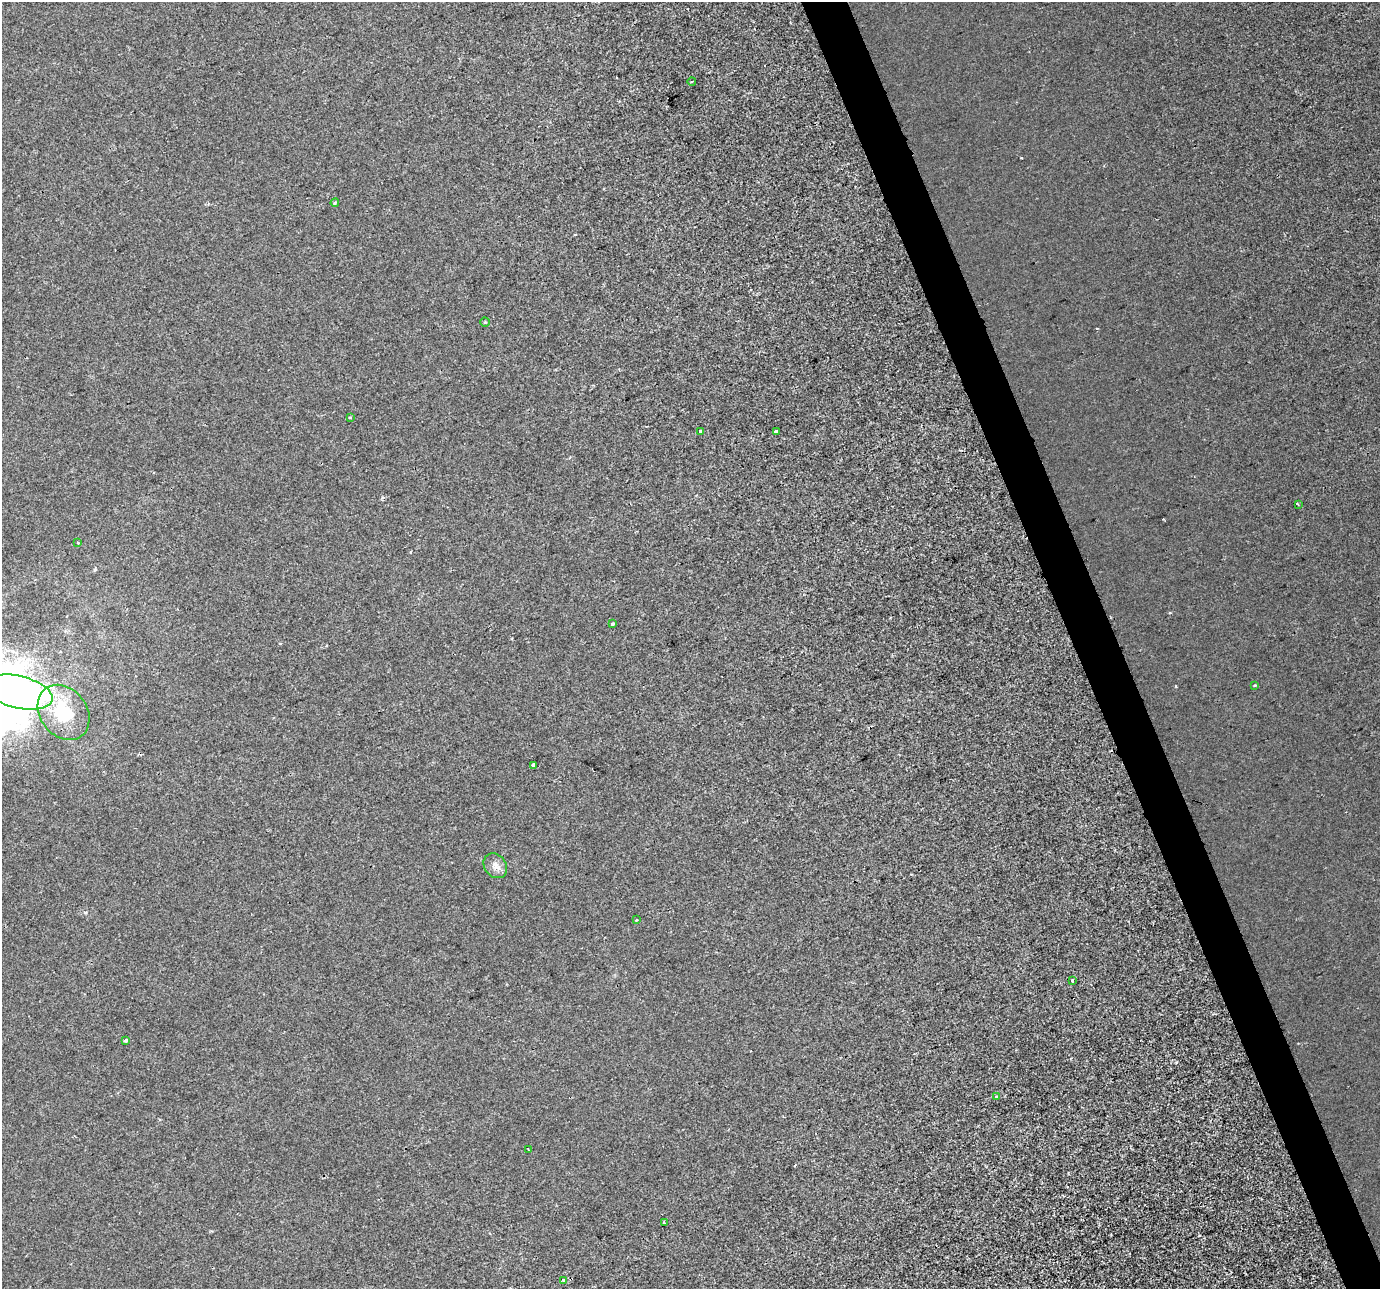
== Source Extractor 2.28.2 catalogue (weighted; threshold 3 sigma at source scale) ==
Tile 6 of 4 x 4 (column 2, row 2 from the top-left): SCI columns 1379-2756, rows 2705-3991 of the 5513 x 5354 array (HDU 1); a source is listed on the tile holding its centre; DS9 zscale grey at full resolution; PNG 1382 x 1291 px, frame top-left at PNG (2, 2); each listed source drawn as its Kron ellipse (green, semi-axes under 4 px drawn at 4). Shown black and unused: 3% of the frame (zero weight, under 2 of 3 exposures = <1% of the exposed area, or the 3 px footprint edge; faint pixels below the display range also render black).
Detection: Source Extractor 2.28.2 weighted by HDU 2 'WHT'; one run over the whole footprint, this tile lists its part. Background 2.73e-04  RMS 0.0029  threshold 0.0131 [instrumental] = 3 sigma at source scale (4.5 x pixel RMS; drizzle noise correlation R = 1.50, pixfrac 1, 0.0396/0.0396 arcsec/px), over >= 5 px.
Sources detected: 28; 1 inside a brighter object's white glare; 6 cosmic-ray / hot-pixel residue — neither listed nor drawn; the other 21 listed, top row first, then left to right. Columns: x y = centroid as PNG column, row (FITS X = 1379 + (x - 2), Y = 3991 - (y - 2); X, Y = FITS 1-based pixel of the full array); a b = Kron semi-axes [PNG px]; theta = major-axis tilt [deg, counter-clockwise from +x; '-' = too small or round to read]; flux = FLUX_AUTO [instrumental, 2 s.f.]
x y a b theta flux
692 81 4 3 - 0.27
335 203 4 3 - 0.33
485 322 4 4 - 0.38
350 417 4 2 - 0.25
701 431 4 3 - 2.1
776 431 3 3 - 1.5
1298 504 4 2 - 0.28
78 543 3 2 - 0.27
612 624 4 3 - 2
1255 685 4 3 - 0.29
19 692 34 16 -14 70
64 712 30 23 -52 16
533 765 4 3 - 2.1
495 866 13 10 -52 2.2
636 920 3 3 - 0.48
1072 981 4 3 - 1.5
126 1040 3 3 - 1.3
997 1097 3 3 - 0.67
528 1149 3 2 - 0.24
664 1222 3 2 - 0.47
564 1280 3 3 - 2.2
Unlisted compact peaks at least as high as the median listed source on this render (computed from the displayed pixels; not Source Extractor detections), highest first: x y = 1021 158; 1176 686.